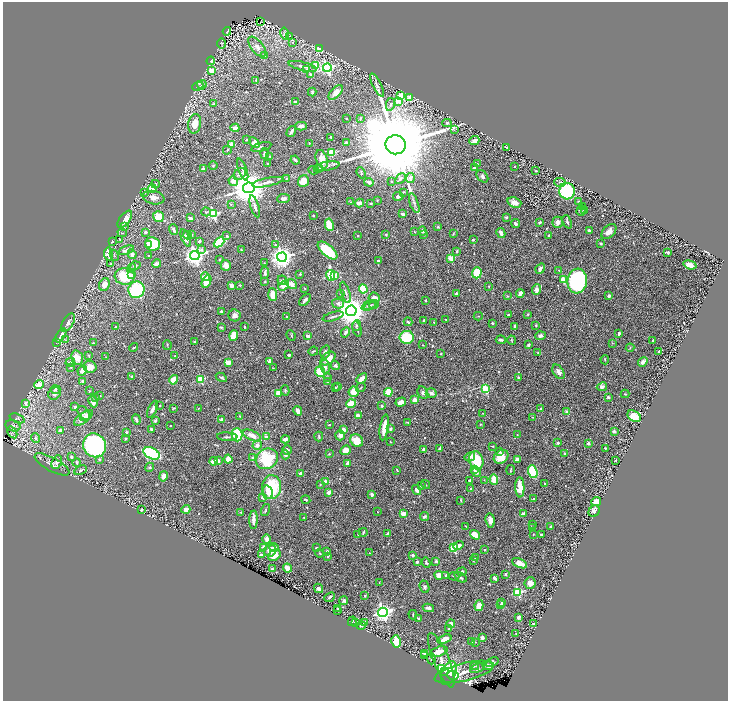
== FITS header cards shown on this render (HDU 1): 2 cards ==
NAXIS1  =                 1451
NAXIS2  =                 1397

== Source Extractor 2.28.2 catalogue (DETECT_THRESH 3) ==
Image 1451 x 1397 px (HDU 1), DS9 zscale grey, zoomed out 1/2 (1 PNG px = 2 x 2 image px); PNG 730 x 703 px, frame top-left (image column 2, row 1397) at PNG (3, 2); each listed source drawn as its Kron ellipse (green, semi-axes under 4 px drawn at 4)
Background 0.851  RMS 0.019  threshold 0.0567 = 3 sigma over >= 5 px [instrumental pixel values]
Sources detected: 668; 31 cannot appear on this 1/2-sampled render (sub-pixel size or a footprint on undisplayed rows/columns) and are neither listed nor drawn; of the other 637, the 500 brightest by FLUX_AUTO listed and drawn (137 fainter detections omitted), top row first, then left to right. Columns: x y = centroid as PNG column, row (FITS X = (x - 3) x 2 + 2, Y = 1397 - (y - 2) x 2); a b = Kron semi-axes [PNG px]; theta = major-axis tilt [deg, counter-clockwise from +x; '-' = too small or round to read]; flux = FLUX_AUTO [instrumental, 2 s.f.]
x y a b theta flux
260 22 2 1 - 2.3
227 31 4 2 - 3.9
285 34 6 3 -77 6
290 36 3 3 - 2.9
293 42 3 3 - 2.7
221 43 5 4 - 4.3
257 47 12 6 -50 23
320 49 4 3 - 48
264 55 4 3 - 8
211 61 4 3 - 5.1
303 66 14 3 -14 17
316 66 3 3 - 110
327 68 4 4 - 570
307 69 3 2 - 4.8
212 70 3 3 - 38
310 74 3 3 - 5.1
256 80 4 3 - 4.1
202 85 5 2 - 4
377 85 13 4 -63 13
198 86 6 3 24 4.8
312 92 4 3 - 5.7
336 93 9 5 46 28
401 95 4 3 - 51
410 97 3 2 - 36
398 101 3 3 - 110
295 102 3 2 - 7.7
213 104 3 2 - 3.7
390 104 6 3 79 6
346 118 2 2 - 3.7
360 118 4 3 - 4
447 123 4 3 - 5
195 124 10 6 79 44
301 126 6 4 0 14
235 128 4 3 - 21
454 130 3 3 - 2.2
291 131 6 2 57 9
331 137 4 2 - 4
246 140 3 2 - 4.3
474 141 5 3 - 20
254 143 6 3 -41 44
309 143 2 2 - 2.1
346 143 2 2 - 35
231 145 4 3 - 39
396 145 10 9 - 93000
261 147 10 4 16 7.2
507 147 2 2 - 3.8
227 150 4 3 - 3.1
265 153 5 3 - 7.6
331 153 3 3 - 170
270 156 2 2 - 5.7
322 159 9 5 -71 50
295 160 5 2 - 9.3
268 164 4 3 - 4.2
477 164 2 2 - 2.1
213 165 4 3 - 3.9
327 166 13 3 10 12
515 166 2 2 - 2.4
318 168 5 4 - 5.3
475 168 3 3 - 11
203 169 2 2 - 38
243 170 11 3 -70 13
314 170 5 3 - 4.5
536 171 2 1 - 2.4
361 173 6 2 -68 3.9
240 174 7 5 41 18
482 176 7 5 -49 11
286 178 4 3 - 4.3
410 178 5 3 - 13
400 179 6 4 47 7.5
233 181 5 4 - 22
303 181 6 5 - 50
391 181 2 2 - 2.6
267 182 16 4 12 20
369 182 5 3 - 15
560 182 6 3 -1 6.5
155 184 4 3 - 4.9
152 188 4 3 - 67
249 188 6 5 - 10000
567 191 8 7 - 240
145 192 3 2 - 2.3
403 192 3 2 - 2.5
398 196 5 4 - 9.3
154 198 11 6 -10 25
283 199 6 4 5 14
377 200 3 2 - 2
579 201 4 3 - 2.4
350 202 4 3 - 2.7
514 202 7 5 -21 29
359 203 4 3 - 24
371 203 3 2 - 3.3
414 203 10 4 -72 10
231 204 3 3 - 2.6
255 206 11 3 -73 11
583 206 4 3 - 5
581 210 5 4 - 6.7
584 211 3 3 - 2.4
206 212 5 3 - 4.1
213 214 3 3 - 350
403 214 3 2 - 11
313 215 3 2 - 2.3
158 217 5 5 - 61
506 217 3 3 - 5.2
191 218 3 2 - 10
125 219 10 5 54 48
540 222 3 2 - 4.5
558 222 5 5 - 13
567 222 7 2 -67 6.7
515 223 5 3 - 7.2
329 225 6 4 -79 73
124 226 4 2 - 2.9
438 227 4 3 - 3.5
174 229 5 3 - 10
422 231 4 3 - 8.2
589 231 3 2 - 12
146 232 3 3 - 7.6
415 232 3 2 - 2.2
609 232 9 6 45 22
122 233 4 2 - 2.4
501 233 5 3 - 16
386 234 2 2 - 5.8
453 234 4 2 - 2.4
187 235 4 4 - 6.3
191 235 3 2 - 3
424 235 4 3 - 3.7
549 235 3 2 - 4.5
227 236 2 2 - 6.6
358 236 2 2 - 4.6
186 238 9 4 -68 17
473 239 3 3 - 4
120 240 3 2 - 2.2
199 241 4 3 - 7.6
112 242 3 3 - 5.9
219 242 6 4 41 200
601 243 3 3 - 4.3
149 244 4 3 - 25
152 244 7 6 - 110
275 245 3 2 - 2.9
202 249 4 3 - 6.4
126 250 8 3 21 22
241 250 2 2 - 2.5
328 250 12 5 -41 120
457 251 2 2 - 3.6
667 252 4 2 - 5.1
108 254 6 4 -83 39
132 254 5 4 - 7.9
114 255 5 3 - 5.3
148 256 2 2 - 2.7
195 256 5 4 - 2000
282 257 5 4 - 2700
451 258 3 2 - 96
219 259 2 2 - 2.8
378 261 2 2 - 9.1
264 263 3 2 - 2.1
110 264 3 3 - 2.9
157 264 4 3 - 13
226 265 5 5 - 20
690 265 7 4 -17 23
135 266 5 3 - 7.7
131 268 5 4 - 7.1
540 269 5 3 - 11
559 270 2 2 - 3.6
265 273 6 3 85 9
477 273 5 4 - 130
300 274 2 2 - 8
131 275 2 2 - 25
334 275 3 3 - 63
125 276 10 8 -8 140
331 276 5 3 - 290
205 277 5 4 - 29
282 280 5 4 - 6.3
563 280 3 3 - 100
577 281 12 9 83 520
206 282 6 4 63 53
265 282 3 2 - 2.7
292 284 6 4 -39 26
104 285 6 5 - 30
232 285 4 3 - 15
239 285 3 2 - 2.2
283 286 6 3 36 100
488 286 2 2 - 2.3
305 288 3 2 - 2.2
363 289 4 3 - 130
136 290 8 8 - 270
537 290 5 4 - 21
345 292 11 3 -72 9.7
341 293 4 3 - 3.7
456 293 2 2 - 8.3
520 293 4 3 - 13
273 294 6 4 -86 48
507 296 4 2 - 2.8
609 296 4 3 - 6.4
374 298 5 5 - 21
305 300 7 3 46 10
426 300 2 2 - 3.1
338 304 6 5 - 14
374 304 5 3 - 3.6
369 305 8 4 24 8.8
370 305 7 3 33 6.3
221 311 3 2 - 6.8
351 311 5 5 - 6900
508 314 2 2 - 7.7
528 314 4 3 - 3.4
234 315 6 6 - 16
333 316 11 2 16 7.8
478 316 4 2 - 2.1
287 317 2 2 - 2.5
445 319 3 2 - 2.5
424 320 2 2 - 10
408 322 4 3 - 5.9
434 322 2 2 - 2.4
68 323 10 5 57 20
492 323 2 2 - 7.2
356 325 5 3 - 5.3
536 325 3 3 - 3
515 326 3 3 - 11
115 327 2 2 - 4.8
221 327 4 3 - 5.3
244 327 2 2 - 3.5
357 329 8 3 -75 6.5
345 332 5 3 - 14
619 333 3 2 - 11
61 335 8 4 55 28
234 335 5 4 - 34
291 336 5 2 - 2.9
308 336 3 3 - 17
540 336 5 4 - 13
407 337 7 6 - 150
65 339 3 3 - 2.9
501 340 5 3 - 7.9
512 340 5 2 - 3.2
653 341 2 2 - 7.6
194 342 3 2 - 4.1
57 343 3 2 - 2.1
93 343 3 3 - 2.8
612 343 3 2 - 2.3
167 345 5 2 - 2.2
423 345 3 2 - 2.2
528 345 3 2 - 5.3
134 347 4 2 - 3.7
630 348 4 2 - 2.5
313 351 5 3 - 5
659 351 2 2 - 4.3
325 352 6 4 74 9.5
538 352 3 2 - 3
441 354 2 2 - 2.8
88 355 4 3 - 4.6
289 355 3 2 - 5.1
175 356 2 2 - 2.6
106 357 3 3 - 2.6
77 358 7 5 -73 54
328 359 8 5 38 53
605 360 5 2 - 2.5
270 361 3 3 - 15
70 362 5 3 - 6.2
643 362 5 4 - 11
228 363 4 4 - 27
335 366 5 4 - 7.1
71 367 2 2 - 3.6
90 367 6 6 - 44
325 367 7 5 -77 14
273 368 2 2 - 2.2
82 370 5 4 - 23
320 371 5 5 - 85
558 372 8 5 -57 16
132 376 3 3 - 7
221 377 6 3 -29 6.3
327 377 4 3 - 4.4
519 377 3 3 - 4.2
201 379 3 3 - 180
362 379 6 4 43 19
174 380 5 3 - 52
82 381 4 3 - 7.2
328 382 2 2 - 4
39 384 5 4 - 57
338 386 4 2 - 3.1
361 387 5 2 - 3.4
602 387 5 4 - 11
335 388 3 2 - 4
55 389 5 3 - 5.1
485 389 3 3 - 210
285 390 5 3 - 5.1
89 391 3 2 - 2.5
354 392 5 5 - 50
388 392 4 3 - 110
278 393 3 2 - 88
423 393 6 5 - 9.3
431 393 5 4 - 13
54 394 6 5 - 14
625 394 4 2 - 3
99 396 3 2 - 6.2
608 397 2 2 - 19
96 398 3 3 - 3.4
415 400 3 3 - 31
93 402 6 4 -66 18
401 402 5 4 - 32
25 403 3 2 - 28
351 404 5 3 - 100
160 405 2 2 - 3.6
382 406 3 3 - 7.4
75 407 3 2 - 9.8
173 408 4 3 - 3.4
198 408 3 2 - 2
153 409 9 4 64 16
541 409 2 2 - 11
298 411 5 3 - 15
567 412 2 2 - 48
84 413 8 5 -55 10
483 413 2 2 - 2.1
86 416 6 4 33 16
240 416 3 2 - 3.1
358 416 4 3 - 17
634 416 7 5 -32 59
533 417 3 3 - 2.1
17 418 8 3 -21 7.5
83 418 11 5 37 33
136 419 5 3 - 7.6
222 419 3 2 - 9.4
155 421 3 3 - 7.9
408 422 3 2 - 3.5
480 424 3 2 - 2.5
170 425 2 2 - 3.6
329 425 3 2 - 3.2
13 426 7 5 -22 10
384 427 13 3 82 42
151 429 3 3 - 7.2
390 429 4 3 - 6.5
61 430 4 3 - 9.1
343 430 3 3 - 33
614 431 2 2 - 9.3
12 432 6 2 -56 3.5
126 432 3 3 - 7.2
237 435 7 5 -88 150
252 435 10 4 -24 32
340 435 5 5 - 15
517 435 4 2 - 2.2
266 436 3 3 - 11
319 436 5 2 - 4
227 437 10 3 -3 7.7
35 438 5 3 - 5.5
126 438 4 3 - 3.4
285 439 4 3 - 16
357 440 7 6 - 50
390 442 2 1 - 2.4
558 443 2 2 - 9.8
588 443 2 2 - 20
95 445 12 11 - 650
257 445 5 4 - 13
492 446 3 2 - 2.1
440 448 4 2 - 9.3
605 448 2 2 - 3.4
287 450 5 4 - 9.9
346 450 5 4 - 28
424 450 3 3 - 18
499 451 3 3 - 3.9
152 453 9 5 -27 380
565 453 4 3 - 3.4
329 454 4 3 - 3.1
285 455 4 4 - 11
72 457 3 3 - 6.3
470 457 5 3 - 17
501 457 8 6 39 51
253 458 4 3 - 7.7
100 459 3 3 - 7.9
228 459 4 3 - 27
267 459 11 10 - 190
476 460 9 6 -69 160
517 460 3 3 - 45
616 460 3 2 - 3.6
213 461 4 3 - 19
218 461 4 3 - 13
57 462 7 5 65 12
77 463 4 3 - 9.1
347 463 3 2 - 23
52 464 19 6 -29 25
150 467 5 3 - 4.1
81 470 7 4 28 8.6
397 470 4 2 - 4.1
474 470 3 3 - 6.4
511 470 5 2 - 3.8
476 472 5 4 - 11
533 472 6 4 -70 170
300 473 3 3 - 14
163 476 5 4 - 20
494 479 5 3 - 68
469 480 3 2 - 5.9
484 480 3 3 - 2.5
325 482 3 3 - 34
320 484 3 2 - 2.6
545 484 4 2 - 5
421 485 3 2 - 3.5
426 485 5 2 - 2.6
272 487 12 9 88 180
520 487 10 4 -88 68
471 489 2 2 - 19
416 490 5 3 - 11
268 492 7 5 -75 21
329 492 3 3 - 24
372 494 3 2 - 13
263 498 3 3 - 9.8
533 499 3 3 - 2.1
306 500 4 2 - 4.5
461 500 3 2 - 3.3
596 501 5 4 - 36
186 509 4 4 - 21
141 510 3 2 - 4.6
265 510 6 2 75 4.3
594 511 6 5 - 15
241 512 3 2 - 2.3
378 512 2 1 - 2.2
403 514 4 4 - 24
523 514 4 3 - 19
425 516 4 3 - 10
304 518 2 2 - 3.2
253 520 9 3 88 23
490 520 7 4 -83 18
532 524 3 2 - 2.4
466 526 3 2 - 2.2
550 526 2 2 - 6
532 528 3 2 - 3.8
363 532 4 2 - 4.1
358 534 3 2 - 2.3
387 534 3 3 - 3.1
533 534 2 2 - 2.1
541 534 2 2 - 5.8
475 535 5 3 - 69
267 539 4 3 - 19
458 545 5 4 - 17
264 547 3 3 - 15
274 547 4 3 - 11
317 548 3 2 - 8.5
454 548 3 3 - 250
484 550 2 2 - 7.8
270 551 6 5 - 33
327 551 3 2 - 6.4
320 553 4 2 - 2.7
369 553 2 1 - 2.2
261 555 3 3 - 9.2
274 555 7 5 35 31
413 555 2 2 - 20
328 556 3 2 - 3.3
475 558 3 3 - 2.3
473 560 4 3 - 4.6
436 561 3 3 - 7.9
417 562 3 3 - 8.2
426 563 5 3 - 5.6
519 563 8 4 -23 44
272 568 3 3 - 4.6
287 568 4 3 - 26
462 572 5 4 - 5.5
505 574 3 2 - 7.2
439 575 4 4 - 37
446 576 3 3 - 6.3
454 576 5 2 - 2.8
460 577 7 3 -35 9.1
495 578 3 2 - 10
379 583 4 2 - 2.8
530 583 6 5 - 19
425 587 6 4 -70 7
318 588 5 4 - 12
518 592 3 3 - 300
365 596 3 3 - 3.4
330 597 6 3 40 5.8
344 601 4 4 - 6.2
502 602 4 2 - 5
501 605 3 2 - 3.7
479 606 5 4 - 36
428 608 5 3 - 13
337 609 2 2 - 3.6
338 611 3 2 - 4.8
383 612 5 4 - 1600
413 615 4 2 - 2.7
519 617 3 3 - 9
418 619 3 2 - 3.4
352 621 5 3 - 3
364 622 4 4 - 8.8
356 623 3 2 - 4.2
534 623 3 2 - 5.5
451 624 4 3 - 29
361 625 4 3 - 4.3
448 629 3 2 - 2
516 634 3 2 - 2.5
482 637 4 3 - 12
445 639 7 3 19 39
396 641 6 4 -78 68
472 642 3 3 - 4.2
475 642 3 2 - 2.1
439 652 9 4 19 46
424 654 3 2 - 4.1
424 655 3 2 - 3.4
431 659 5 3 - 4.6
441 660 29 8 -68 46
492 662 7 4 25 6.6
475 666 4 2 - 2.1
488 666 5 3 - 12
477 668 8 3 26 7.6
442 669 3 2 - 160
445 671 4 2 - 46
464 672 30 9 14 46
449 673 12 7 70 140
453 675 6 3 -12 63
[137 fainter detections neither listed nor drawn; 31 sub-pixel or undisplayed-footprint detections neither listed nor drawn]